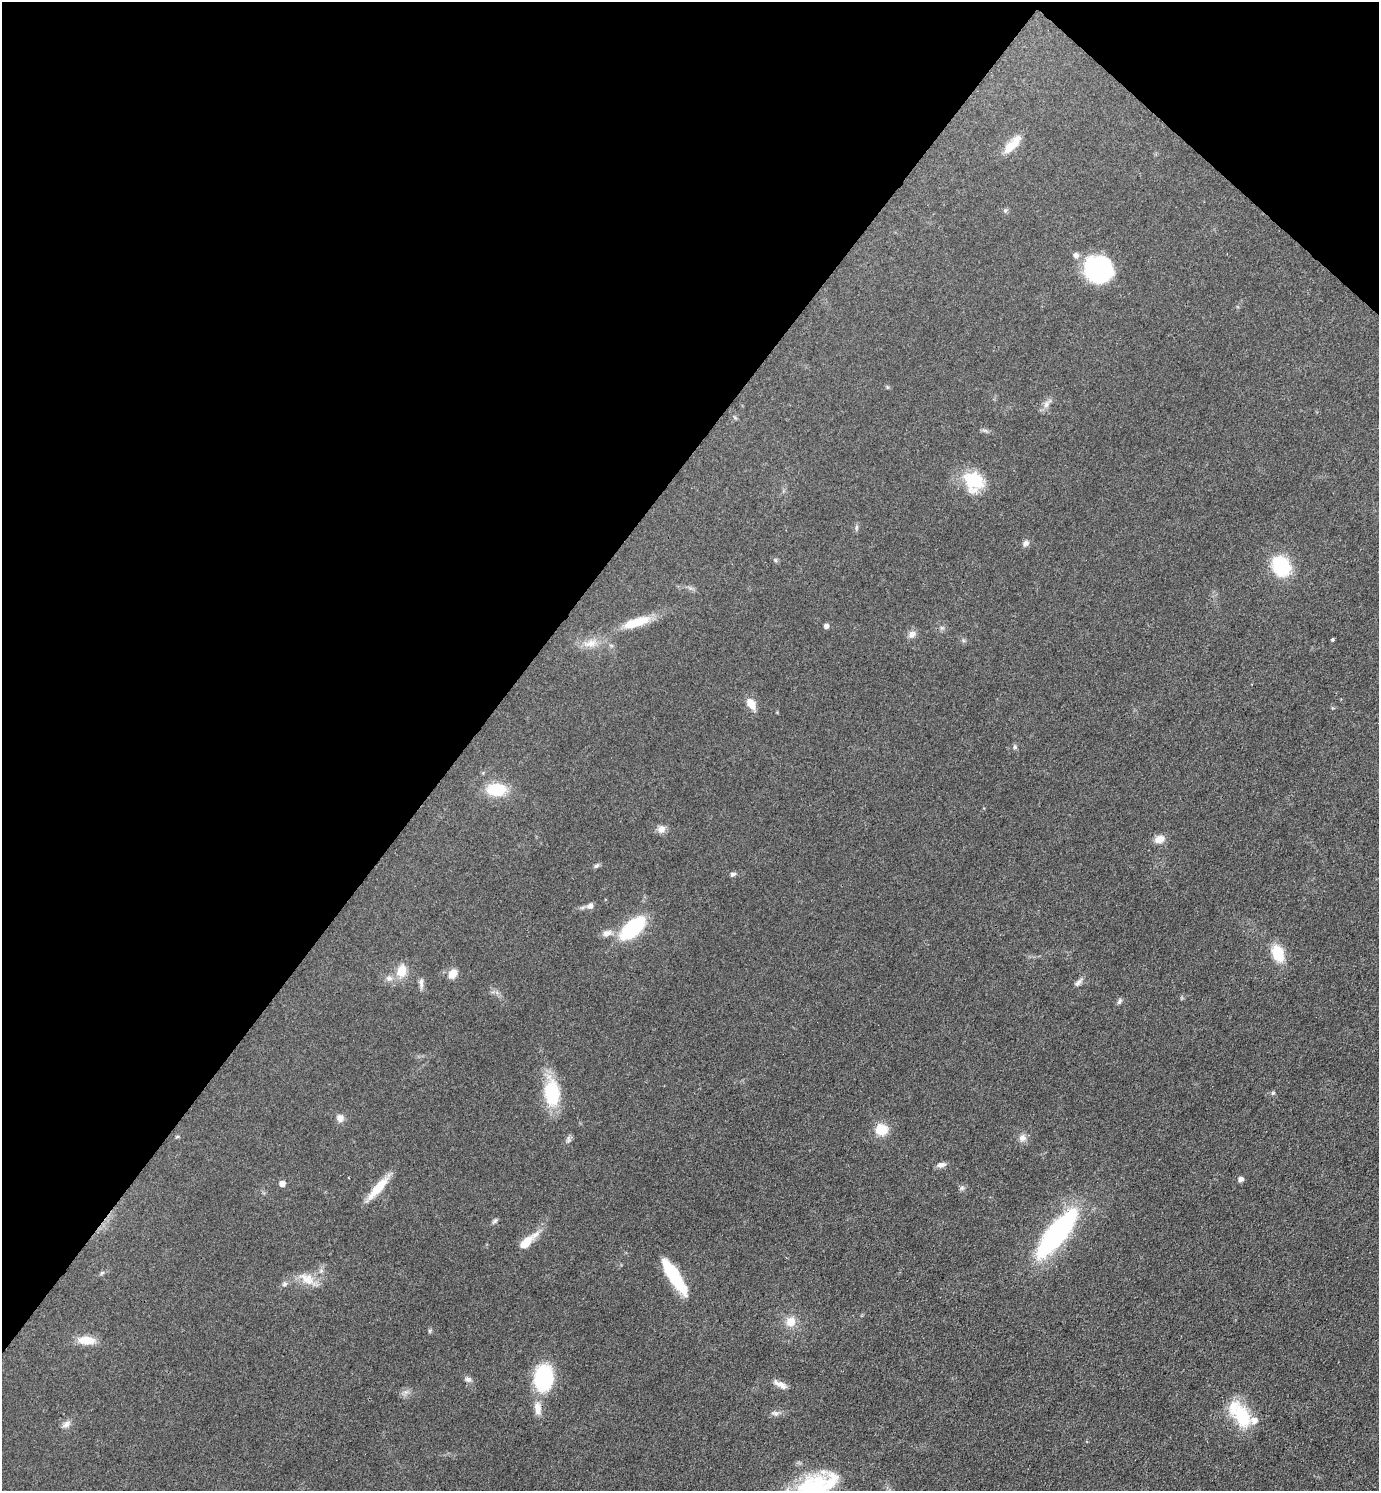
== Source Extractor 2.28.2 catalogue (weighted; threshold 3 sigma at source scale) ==
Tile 2 of 4 x 4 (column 2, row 1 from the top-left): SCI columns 1676-3052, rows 4469-5957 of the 5962 x 5959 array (HDU 1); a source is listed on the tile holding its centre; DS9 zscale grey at full resolution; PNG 1381 x 1493 px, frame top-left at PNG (2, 2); no overlay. Shown black and unused: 37% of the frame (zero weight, under 3 of 4 exposures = <1% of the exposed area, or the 3 px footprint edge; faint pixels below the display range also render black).
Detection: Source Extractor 2.28.2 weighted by HDU 2 'WHT'; one run over the whole footprint, this tile lists its part. Background 0.0779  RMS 0.0064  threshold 0.029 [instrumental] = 3 sigma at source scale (4.5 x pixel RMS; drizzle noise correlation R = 1.50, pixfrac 1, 0.05/0.05 arcsec/px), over >= 5 px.
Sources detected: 61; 1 inside a brighter object's white glare — not listed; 3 inside a brighter listed object's ellipse — not listed separately; the other 57 listed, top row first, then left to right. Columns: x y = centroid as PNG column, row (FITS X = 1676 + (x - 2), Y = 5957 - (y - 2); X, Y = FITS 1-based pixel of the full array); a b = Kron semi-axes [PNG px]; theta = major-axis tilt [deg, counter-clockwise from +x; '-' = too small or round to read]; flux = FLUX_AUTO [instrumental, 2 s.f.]
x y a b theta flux
1012 144 30 10 47 9.9
1076 255 8 7 - 2.3
1099 269 26 23 -28 71
1046 404 10 6 63 2.8
974 481 24 22 -66 25
1026 543 9 7 48 2.3
775 560 6 4 -70 0.89
1281 566 17 14 -63 43
636 622 34 10 17 16
826 626 5 4 - 2.6
912 634 10 8 48 3.2
1333 640 4 3 - 1.2
590 643 19 10 8 7.6
751 704 14 9 -61 6.5
1015 747 7 5 -73 1.2
496 790 20 13 3 22
661 829 11 9 52 3.6
1159 839 13 9 22 5.1
596 866 9 5 36 1.4
733 874 7 5 25 1.6
590 906 8 8 - 2.5
632 928 26 13 41 47
607 933 12 8 18 4
1278 953 17 11 -69 18
402 971 16 11 79 9.6
453 974 12 9 59 6.1
389 978 9 7 -12 2.8
1078 982 15 5 46 2.4
421 983 14 5 -90 2.6
1119 1001 9 5 57 1.4
552 1093 25 16 -83 37
340 1118 9 8 - 3.6
881 1129 12 11 - 14
177 1137 6 4 19 0.68
1022 1138 11 9 11 3.5
941 1165 11 6 9 2.9
1240 1179 6 5 - 2.6
282 1183 5 5 - 4.7
378 1188 36 9 48 13
962 1188 6 6 - 1.4
495 1221 7 5 45 1.3
1056 1233 62 19 51 100
526 1242 22 10 45 11
102 1273 7 4 35 1
674 1275 34 10 -58 40
307 1279 21 14 -33 9.8
284 1284 8 5 28 1.6
790 1322 12 11 - 7.6
87 1340 19 9 -3 10
543 1378 20 14 85 62
468 1379 9 7 -16 2.1
780 1384 19 7 -27 4.3
537 1408 18 9 -86 6.6
775 1413 11 6 -12 2.3
1242 1417 26 16 -66 31
66 1424 12 7 40 3
811 1490 47 29 35 51
Isophote crosses this tile's border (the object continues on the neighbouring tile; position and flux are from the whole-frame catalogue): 1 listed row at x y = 811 1490
Unlisted compact peaks at least as high as the median listed source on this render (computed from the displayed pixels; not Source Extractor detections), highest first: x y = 1273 1093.